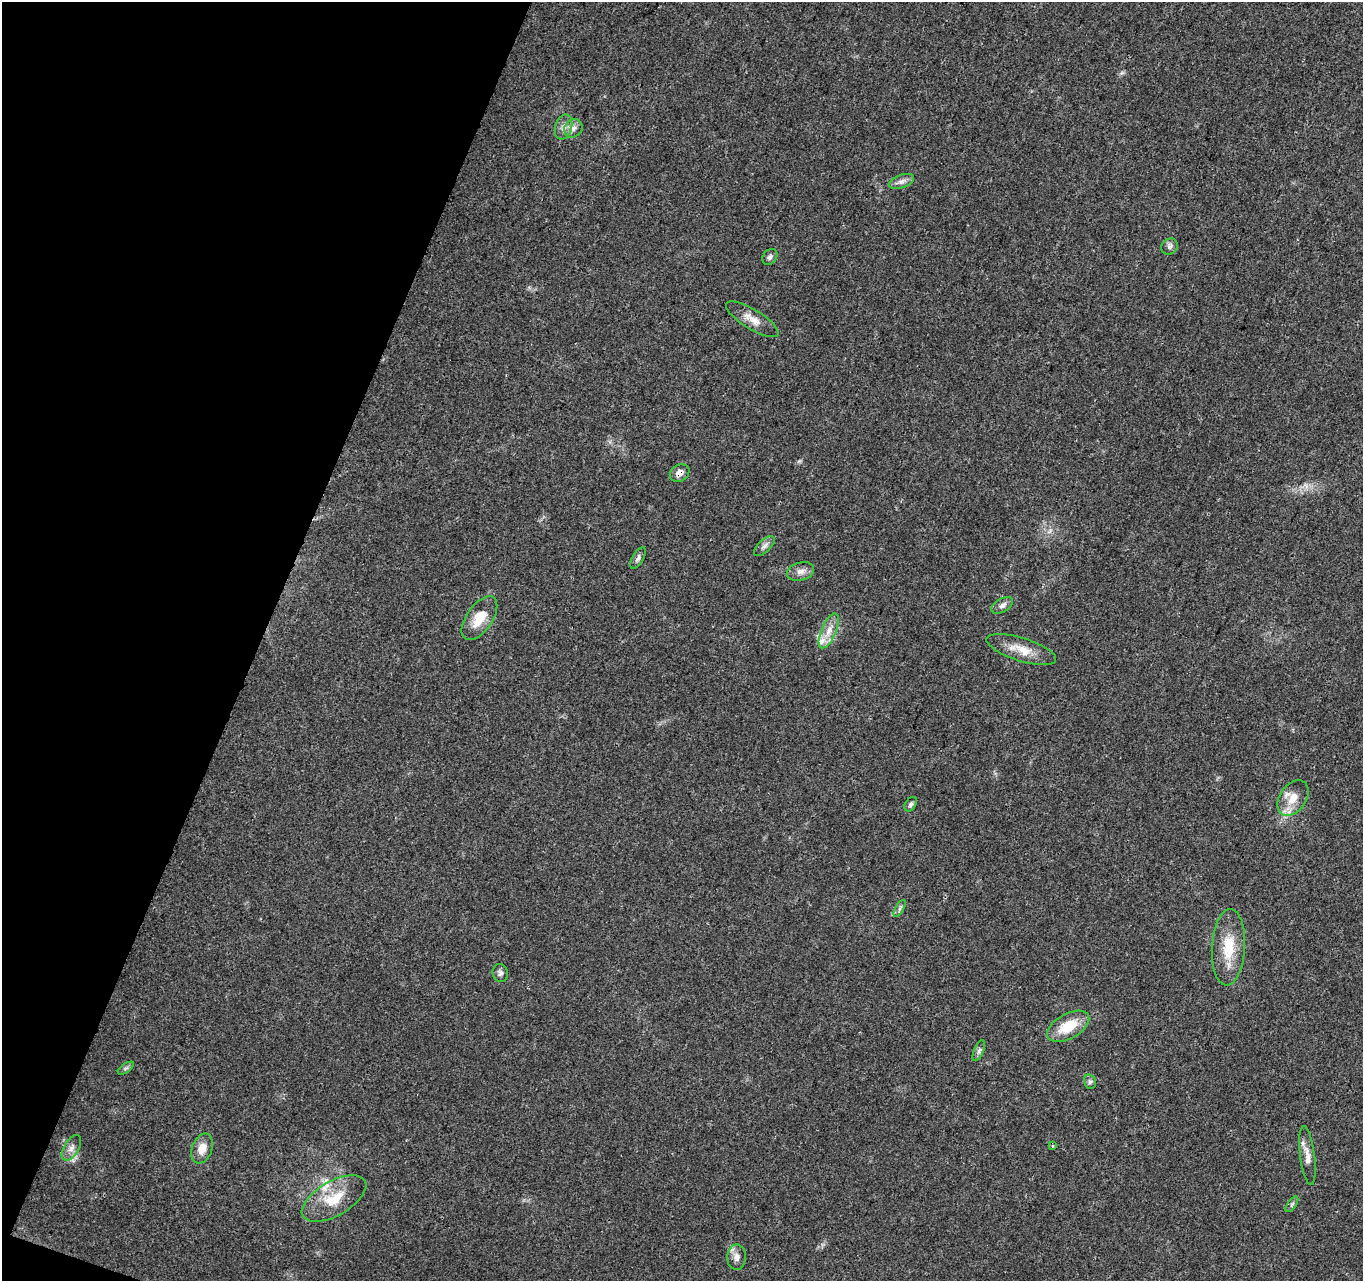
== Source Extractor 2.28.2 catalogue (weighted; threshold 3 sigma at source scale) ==
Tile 9 of 4 x 4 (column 1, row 3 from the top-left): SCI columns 74-1434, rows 1612-2890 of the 5588 x 5718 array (HDU 1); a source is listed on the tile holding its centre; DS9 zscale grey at full resolution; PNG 1365 x 1283 px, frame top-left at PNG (2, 2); each listed source drawn as its Kron ellipse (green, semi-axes under 4 px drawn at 4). Shown black and unused: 19% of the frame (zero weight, under 3 of 4 exposures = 6% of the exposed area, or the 3 px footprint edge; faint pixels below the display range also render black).
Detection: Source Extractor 2.28.2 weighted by HDU 2 'WHT'; one run over the whole footprint, this tile lists its part. Background 0.0374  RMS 0.0038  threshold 0.0173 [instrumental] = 3 sigma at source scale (4.5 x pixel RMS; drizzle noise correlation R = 1.50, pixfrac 1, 0.0396/0.0396 arcsec/px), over >= 5 px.
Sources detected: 32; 2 inside a brighter listed object's ellipse — not listed separately; the other 30 listed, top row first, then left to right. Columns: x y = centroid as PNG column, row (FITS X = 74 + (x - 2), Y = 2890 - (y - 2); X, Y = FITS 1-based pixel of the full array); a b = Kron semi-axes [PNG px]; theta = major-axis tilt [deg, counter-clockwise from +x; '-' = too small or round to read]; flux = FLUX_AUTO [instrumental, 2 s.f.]
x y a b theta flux
564 127 13 8 71 2.4
573 128 10 8 46 2.1
901 181 13 6 20 1.8
1170 246 9 7 45 1.2
770 257 9 6 50 1
752 319 30 9 -31 4.6
680 473 10 8 32 2.5
764 546 13 6 43 1.6
638 558 12 5 59 1.2
800 571 14 9 15 2.6
1002 605 12 6 31 1.8
479 618 25 13 55 8.3
829 631 19 7 67 4.2
1021 649 36 11 -18 6.9
1293 798 19 13 55 6
911 804 8 5 57 0.88
900 908 9 4 60 0.97
1228 947 38 16 87 12
500 973 9 7 -76 1.3
1068 1026 23 12 29 11
979 1051 11 5 66 1.1
126 1068 9 4 35 0.83
1090 1082 7 6 - 0.96
1052 1146 3 3 - 0.5
71 1148 14 7 59 2.4
202 1149 15 10 69 4.2
1307 1156 29 7 -83 3.6
334 1198 36 17 30 13
1292 1204 9 4 54 0.87
736 1257 12 9 88 2.4
Overlapping masked pixels (flux is a lower limit): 1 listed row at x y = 680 473